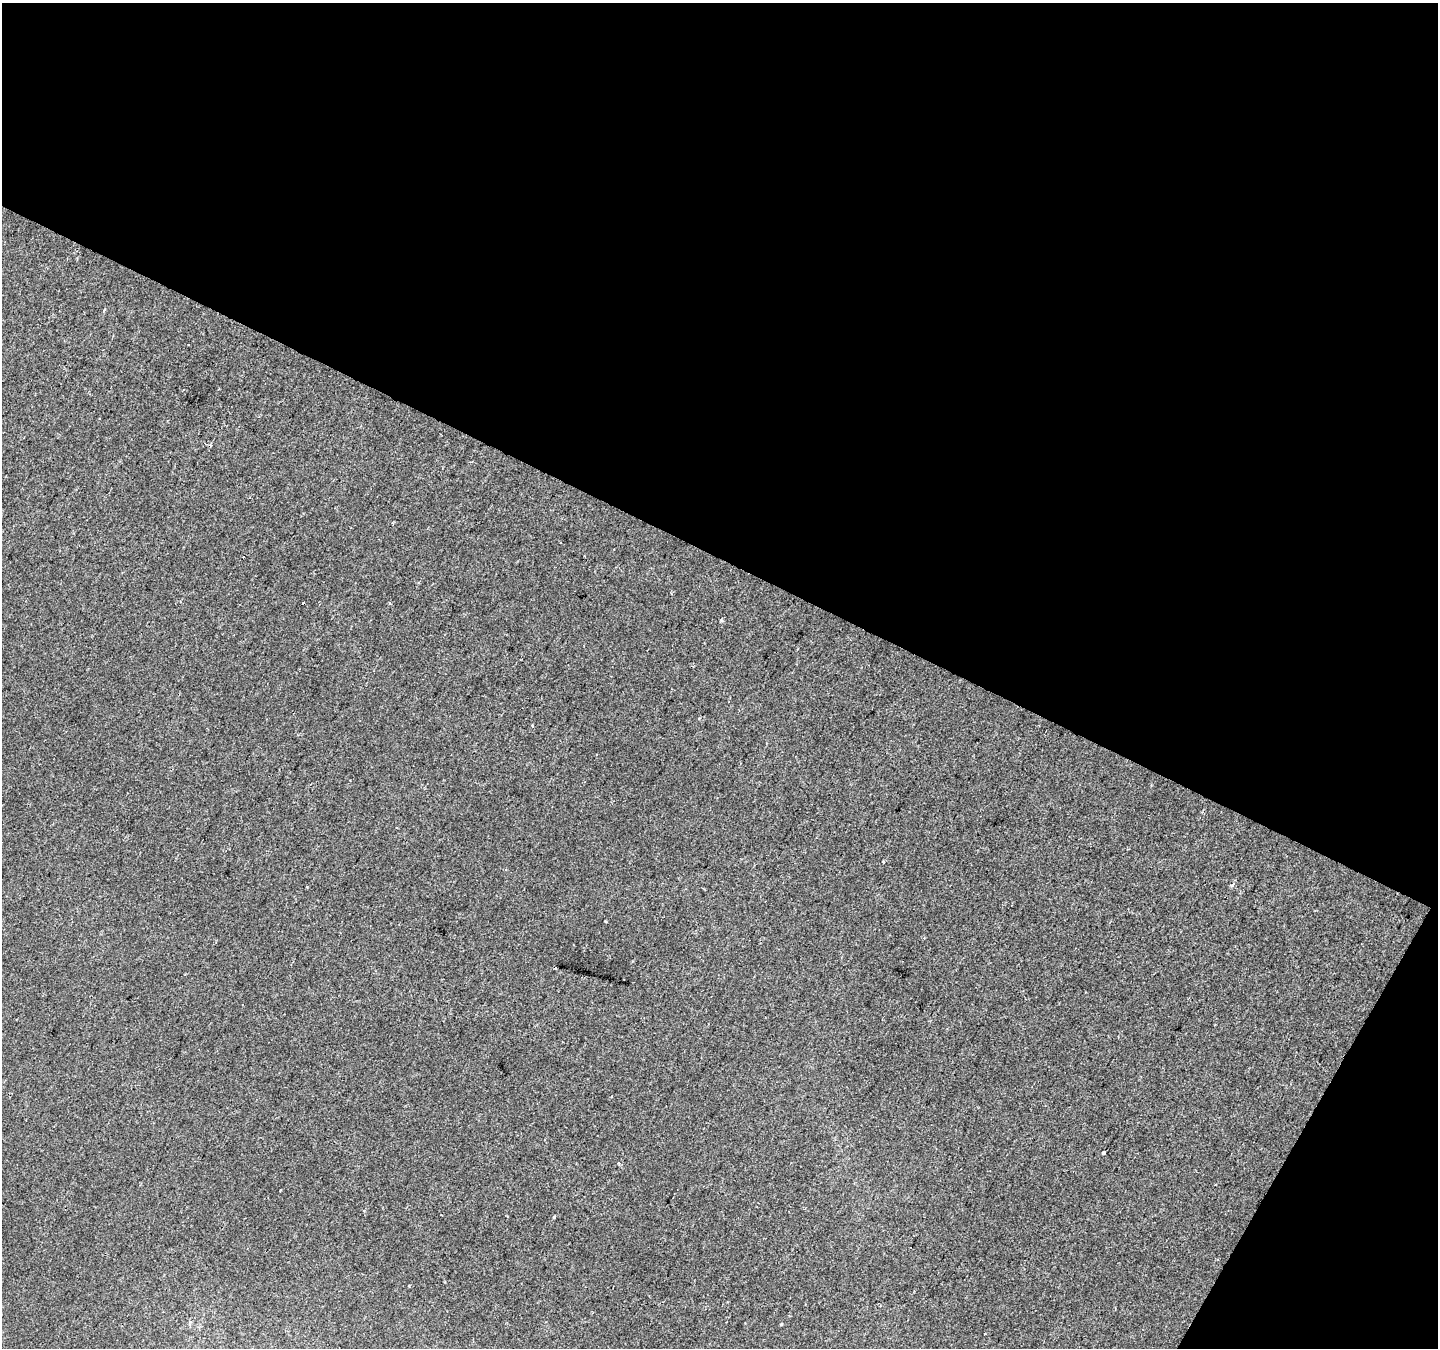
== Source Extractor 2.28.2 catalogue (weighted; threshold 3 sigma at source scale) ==
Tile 2 of 2 x 2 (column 2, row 1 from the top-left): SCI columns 1437-2872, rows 1450-2795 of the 2872 x 2916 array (HDU 1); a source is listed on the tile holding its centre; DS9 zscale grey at full resolution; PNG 1440 x 1350 px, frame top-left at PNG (2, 3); no overlay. Shown black and unused: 44% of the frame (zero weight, under 2 of 3 exposures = <1% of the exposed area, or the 3 px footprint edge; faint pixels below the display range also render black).
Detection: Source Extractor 2.28.2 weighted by HDU 2 'WHT'; one run over the whole footprint, this tile lists its part. Background 7.63e-04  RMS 0.0041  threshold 0.0184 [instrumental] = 3 sigma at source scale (4.5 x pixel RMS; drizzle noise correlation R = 1.50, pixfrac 1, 0.0396/0.0396 arcsec/px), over >= 5 px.
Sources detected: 12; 2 cosmic-ray / hot-pixel residue — not listed; the other 10 listed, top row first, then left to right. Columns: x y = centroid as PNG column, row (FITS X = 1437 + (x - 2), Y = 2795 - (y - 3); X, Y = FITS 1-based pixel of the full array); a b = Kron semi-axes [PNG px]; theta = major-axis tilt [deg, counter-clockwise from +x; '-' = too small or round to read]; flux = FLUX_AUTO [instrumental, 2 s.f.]
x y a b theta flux
104 310 3 3 - 0.64
243 557 2 2 - 0.39
390 603 3 3 - 0.65
721 621 4 4 - 0.72
532 726 3 3 - 0.98
1231 885 5 3 - 0.48
555 968 3 3 - 0.53
1103 1153 3 3 - 1.7
554 1217 4 3 - 0.43
409 1286 3 3 - 0.44
Unlisted compact peaks at least as high as the median listed source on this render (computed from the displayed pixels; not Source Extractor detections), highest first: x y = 781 1324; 605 921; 883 861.